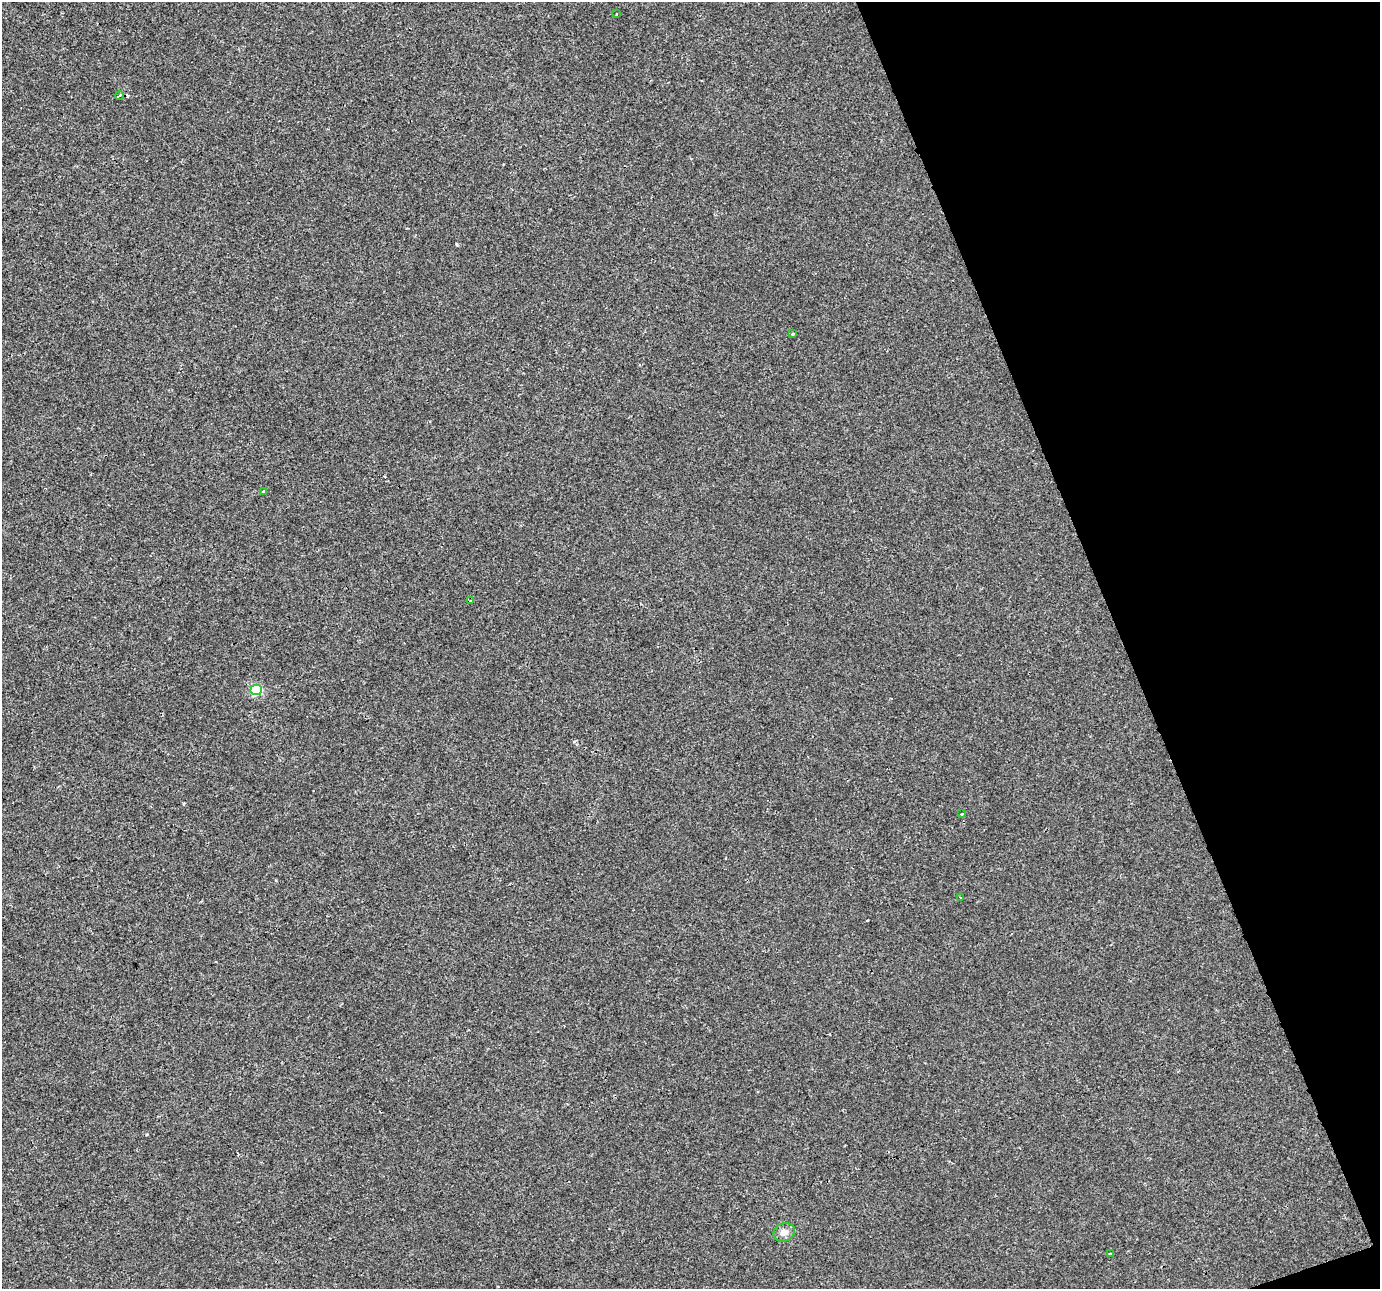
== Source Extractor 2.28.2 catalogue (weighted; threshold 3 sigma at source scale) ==
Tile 12 of 4 x 4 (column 4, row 3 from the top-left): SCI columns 4136-5513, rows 1418-2704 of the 5513 x 5354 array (HDU 1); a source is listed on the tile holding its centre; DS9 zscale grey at full resolution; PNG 1382 x 1291 px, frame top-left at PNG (2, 2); each listed source drawn as its Kron ellipse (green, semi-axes under 4 px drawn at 4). Shown black and unused: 19% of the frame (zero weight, under 2 of 3 exposures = <1% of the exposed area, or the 3 px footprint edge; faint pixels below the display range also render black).
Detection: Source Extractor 2.28.2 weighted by HDU 2 'WHT'; one run over the whole footprint, this tile lists its part. Background 2.73e-04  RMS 0.0029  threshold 0.0131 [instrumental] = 3 sigma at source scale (4.5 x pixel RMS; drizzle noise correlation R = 1.50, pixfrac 1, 0.0396/0.0396 arcsec/px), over >= 5 px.
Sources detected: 11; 1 cosmic-ray / hot-pixel residue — neither listed nor drawn; the other 10 listed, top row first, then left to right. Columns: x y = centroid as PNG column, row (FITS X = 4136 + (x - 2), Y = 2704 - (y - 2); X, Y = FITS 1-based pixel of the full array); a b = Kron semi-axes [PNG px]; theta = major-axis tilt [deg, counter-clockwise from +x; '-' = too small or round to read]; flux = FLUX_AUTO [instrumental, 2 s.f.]
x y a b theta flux
617 14 3 2 - 0.26
120 95 4 3 - 0.43
792 334 3 3 - 0.45
263 492 4 3 - 0.54
470 601 4 3 - 0.31
256 690 6 5 - 23
962 814 3 2 - 0.3
961 897 3 2 - 0.28
784 1232 11 9 23 1.6
1110 1254 3 3 - 0.28
Unlisted compact peaks at least as high as the median listed source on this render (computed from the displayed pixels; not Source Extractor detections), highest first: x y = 457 245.